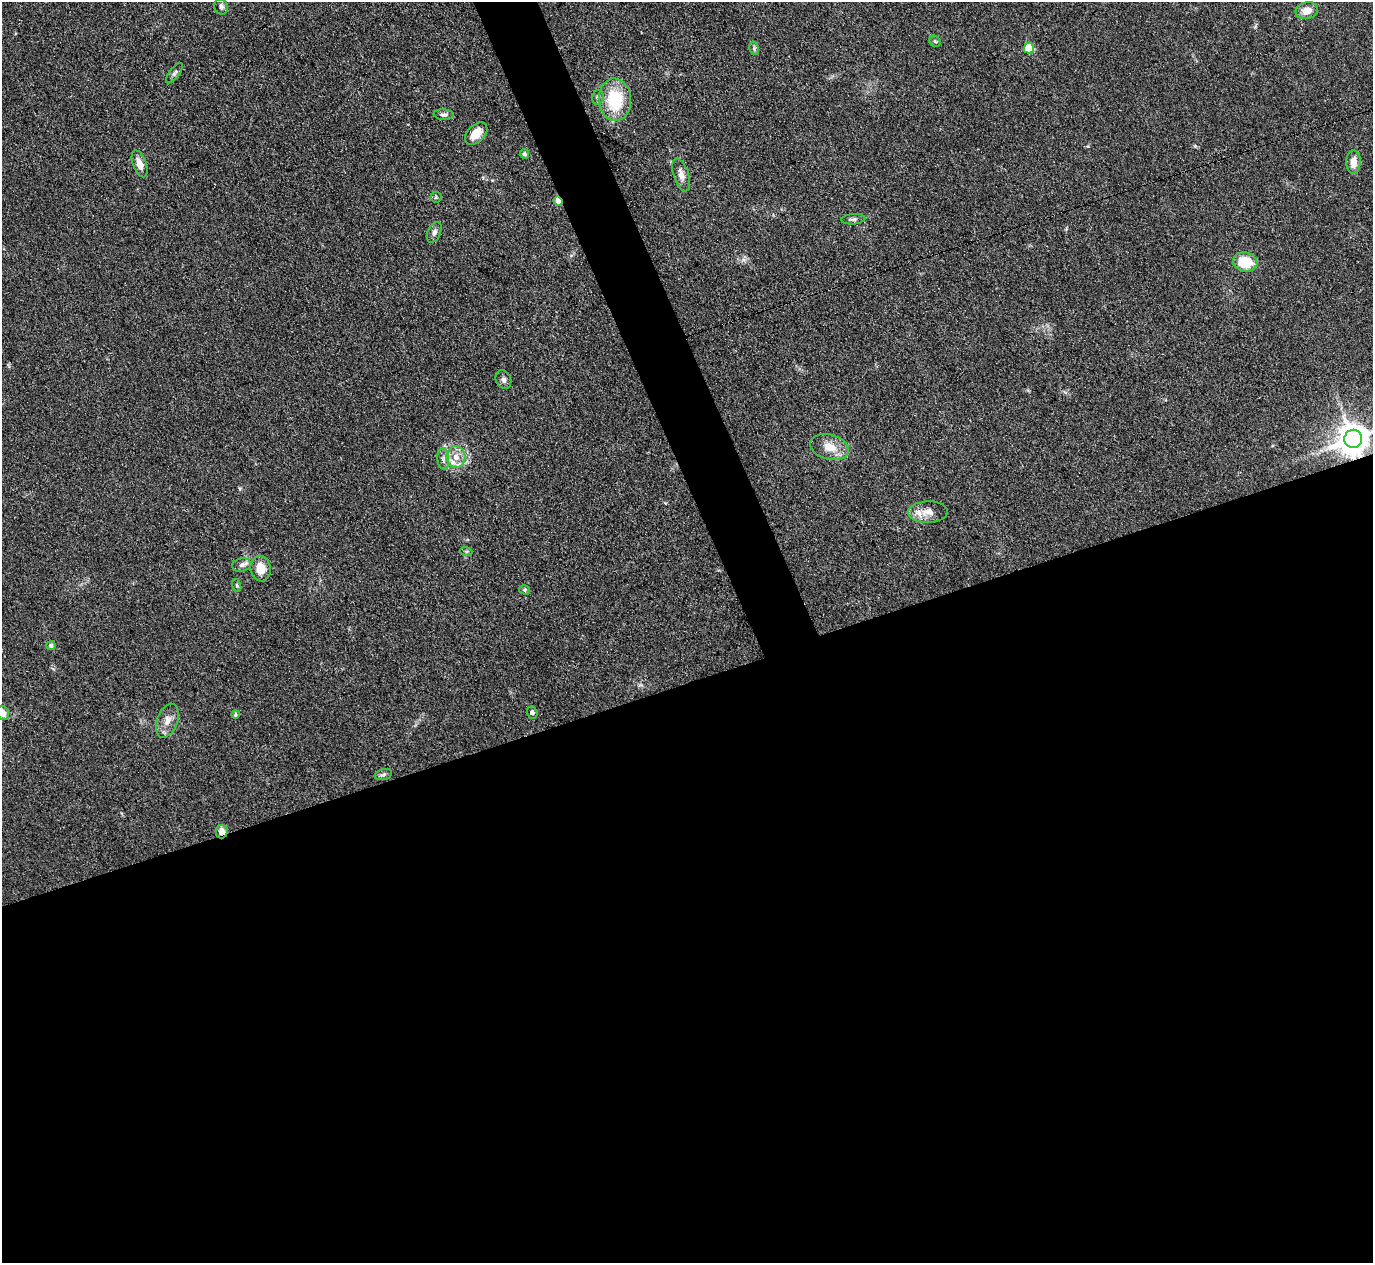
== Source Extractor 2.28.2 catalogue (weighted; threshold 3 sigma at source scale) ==
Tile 15 of 4 x 4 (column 3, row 4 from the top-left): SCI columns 2745-4115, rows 280-1540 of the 5489 x 5476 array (HDU 1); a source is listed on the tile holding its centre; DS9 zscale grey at full resolution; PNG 1375 x 1265 px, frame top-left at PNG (2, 2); each listed source drawn as its Kron ellipse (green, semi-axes under 4 px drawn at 4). Shown black and unused: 49% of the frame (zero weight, under 3 of 4 exposures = <1% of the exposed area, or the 3 px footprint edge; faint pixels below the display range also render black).
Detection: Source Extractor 2.28.2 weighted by HDU 2 'WHT'; one run over the whole footprint, this tile lists its part. Background 0.114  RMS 0.0067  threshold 0.03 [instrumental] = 3 sigma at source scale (4.5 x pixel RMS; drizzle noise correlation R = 1.50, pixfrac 1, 0.05/0.05 arcsec/px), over >= 5 px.
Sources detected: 39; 2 inside a brighter listed object's ellipse — not listed separately; the other 37 listed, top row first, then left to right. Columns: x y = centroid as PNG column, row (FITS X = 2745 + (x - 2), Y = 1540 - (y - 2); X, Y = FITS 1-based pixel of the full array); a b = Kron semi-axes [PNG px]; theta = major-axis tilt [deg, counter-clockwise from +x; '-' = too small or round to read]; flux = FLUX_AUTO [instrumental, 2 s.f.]
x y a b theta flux
221 7 8 6 -66 2
1307 11 11 8 12 7.1
935 41 6 5 - 1
754 48 7 4 -80 1.1
1029 48 5 5 - 26
174 73 12 5 54 1.8
598 97 7 5 74 1.6
615 100 21 16 -85 33
444 115 10 5 -4 1.9
476 134 13 8 45 10
524 154 5 4 - 1.7
1353 162 12 7 89 6.6
139 164 14 6 -70 5.5
681 175 17 7 -72 4.6
436 197 5 5 - 0.97
558 201 5 4 - 16
853 219 12 5 5 1.9
434 232 11 6 66 2.6
1245 262 12 9 -11 22
503 380 10 7 -68 2.3
1353 439 9 9 - 1200
829 447 20 12 -15 10
456 457 11 9 -88 6.5
443 459 11 6 -86 2.4
928 512 20 10 2 7
466 551 6 4 -18 0.99
242 565 10 6 12 2.6
261 569 13 10 -80 11
237 585 6 4 -70 0.87
525 590 5 4 - 0.98
51 646 4 4 - 1.5
532 712 6 5 - 2.3
3 713 7 6 - 6.1
235 714 4 4 - 0.95
167 721 18 10 70 6.4
383 775 9 5 15 1.6
222 831 7 6 - 5.1
Overlapping masked pixels (flux is a lower limit): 3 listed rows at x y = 558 201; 1353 439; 222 831
Isophote crosses this tile's border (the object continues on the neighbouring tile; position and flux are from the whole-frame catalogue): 2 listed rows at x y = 1353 439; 3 713